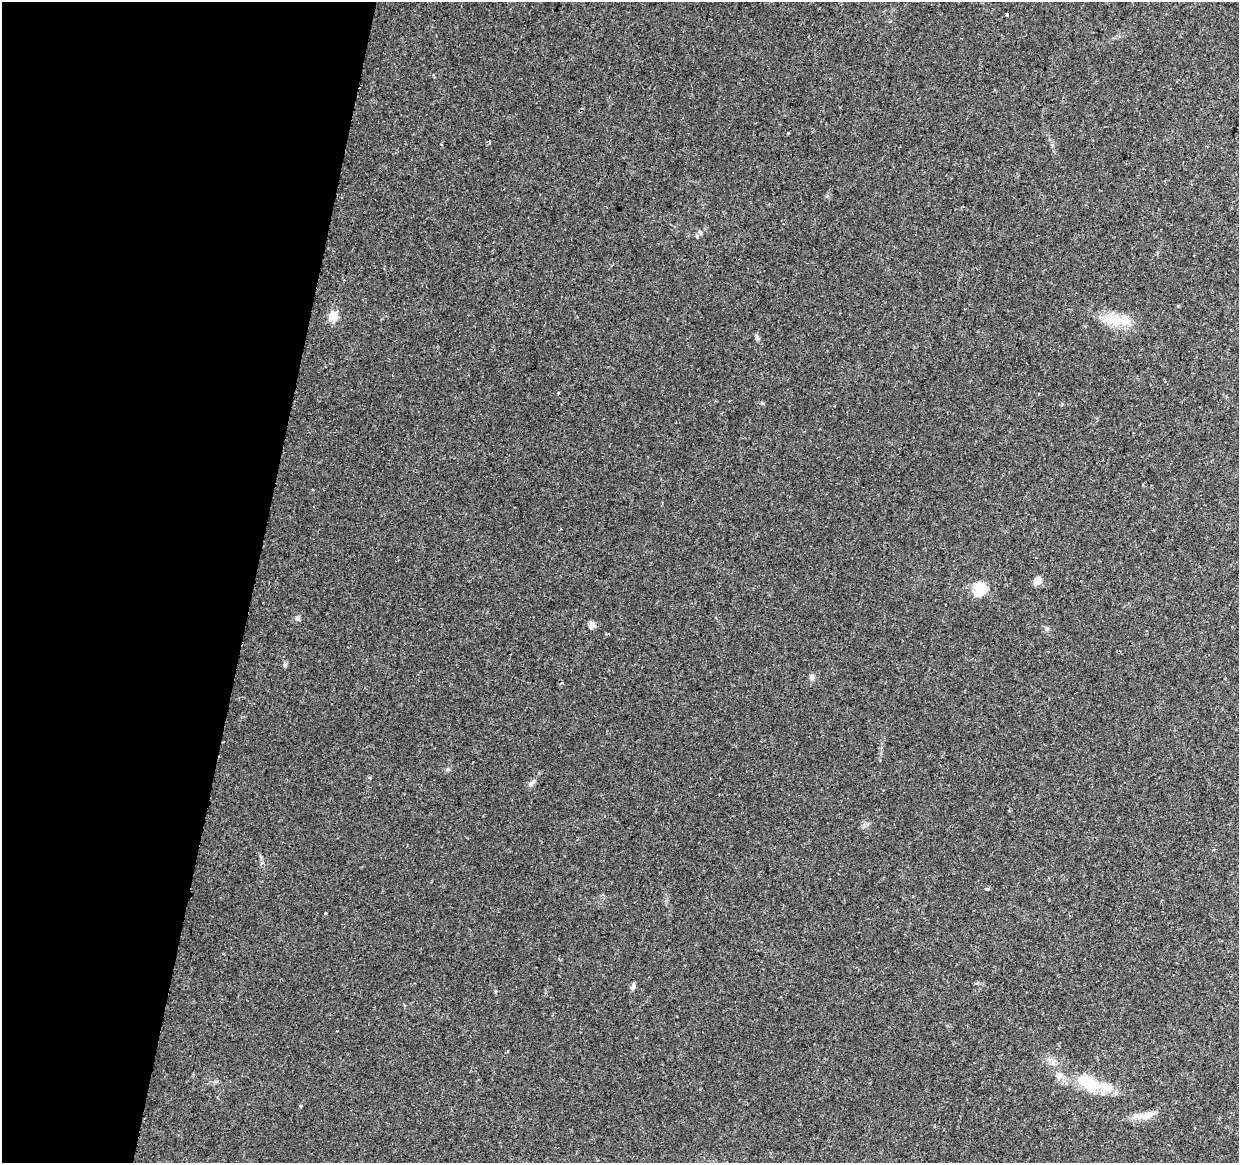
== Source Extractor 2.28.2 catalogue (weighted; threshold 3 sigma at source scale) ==
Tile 9 of 4 x 4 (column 1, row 3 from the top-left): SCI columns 19-1255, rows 1494-2654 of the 4976 x 5248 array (HDU 1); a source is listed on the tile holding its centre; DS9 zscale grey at full resolution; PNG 1241 x 1165 px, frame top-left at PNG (2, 2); no overlay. Shown black and unused: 20% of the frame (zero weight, under 2 of 3 exposures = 3% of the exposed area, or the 3 px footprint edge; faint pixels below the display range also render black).
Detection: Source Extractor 2.28.2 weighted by HDU 2 'WHT'; one run over the whole footprint, this tile lists its part. Background 0.0401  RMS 0.0039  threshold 0.0178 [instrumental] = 3 sigma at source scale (4.5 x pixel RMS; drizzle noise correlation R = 1.50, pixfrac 1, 0.0396/0.0396 arcsec/px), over >= 5 px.
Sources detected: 21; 1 inside a brighter object's white glare — not listed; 1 inside a brighter listed object's ellipse — not listed separately; the other 19 listed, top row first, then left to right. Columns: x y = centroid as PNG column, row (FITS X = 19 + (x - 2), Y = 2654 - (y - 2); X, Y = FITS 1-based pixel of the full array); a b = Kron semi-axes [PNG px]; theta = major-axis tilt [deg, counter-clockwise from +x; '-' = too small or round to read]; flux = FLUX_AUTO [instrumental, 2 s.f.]
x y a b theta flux
1007 14 3 3 - 1.5
697 236 5 4 - 0.57
612 265 3 2 - 0.38
333 316 5 5 - 16
1116 320 37 13 -7 9.2
756 338 7 4 88 0.69
558 393 3 3 - 0.51
1037 581 11 8 59 2.1
980 587 18 13 -31 5.6
298 618 7 5 -23 0.73
592 625 10 7 -86 1.4
1047 629 6 4 -90 0.59
812 677 8 6 -86 1.1
531 784 9 6 51 1.1
987 889 3 3 - 8.7
633 987 10 5 63 0.92
1059 1076 9 7 11 2
1088 1083 32 15 -27 14
1145 1115 25 8 11 4.3
Unlisted compact peaks at least as high as the median listed source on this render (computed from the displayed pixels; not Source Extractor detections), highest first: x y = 285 665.